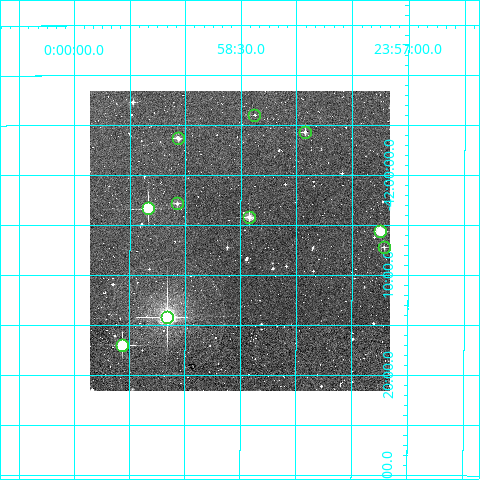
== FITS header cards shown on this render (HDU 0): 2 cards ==
NAXIS1  =                  300
NAXIS2  =                  300

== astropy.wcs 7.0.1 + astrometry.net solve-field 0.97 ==
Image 300 x 300 px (HDU 0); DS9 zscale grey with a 90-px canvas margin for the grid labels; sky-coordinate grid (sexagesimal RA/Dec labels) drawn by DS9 from the SOLVED WCS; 10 Tycho-2 reference stars matched to detected sources circled (green)
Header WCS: RA---TAN/DEC--TAN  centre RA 23:58:30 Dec -42:07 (359.63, -42.11 deg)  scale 6 arcsec/px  FOV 30.0' x 30.0'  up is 0 deg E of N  parity normal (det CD < 0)
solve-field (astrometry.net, Tycho-2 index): VERIFIED the header's WCS against the Tycho-2 star catalogue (verified at 2 index scales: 10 matches each, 0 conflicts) and refined it, rather than solving blind
Solved WCS: RA---TAN-SIP/DEC--TAN-SIP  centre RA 23:58:30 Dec -42:07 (359.63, -42.11 deg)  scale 6.01 arcsec/px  FOV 30.0' x 30.0'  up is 0 deg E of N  parity normal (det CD < 0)
The solver's refit moves the header's centre by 0.92 arcsec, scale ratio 1.001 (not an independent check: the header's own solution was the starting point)
Tycho-2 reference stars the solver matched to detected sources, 10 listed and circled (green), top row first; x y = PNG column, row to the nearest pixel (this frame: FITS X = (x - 90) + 1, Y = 300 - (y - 91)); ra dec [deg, ICRS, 3 dp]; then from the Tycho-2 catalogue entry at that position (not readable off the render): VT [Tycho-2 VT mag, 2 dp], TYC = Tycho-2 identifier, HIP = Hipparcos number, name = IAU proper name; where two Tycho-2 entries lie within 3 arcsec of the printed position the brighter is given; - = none
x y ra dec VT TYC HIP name
254 115 359.594 -41.901 12.06 8018-659-1 - -
305 132 359.480 -41.929 11.26 8018-185-1 - -
178 138 359.766 -41.938 10.71 8018-271-1 - -
177 203 359.769 -42.048 11.08 8018-434-1 - -
148 208 359.833 -42.056 8.67 8018-144-1 118271 -
249 217 359.606 -42.070 10.11 8018-388-1 - -
380 231 359.311 -42.094 9.25 8018-23-1 - -
384 247 359.303 -42.121 11.66 8018-575-1 - -
167 317 359.790 -42.237 6.80 8018-399-1 118256 -
122 345 359.892 -42.283 8.14 8018-1204-1 118291 -